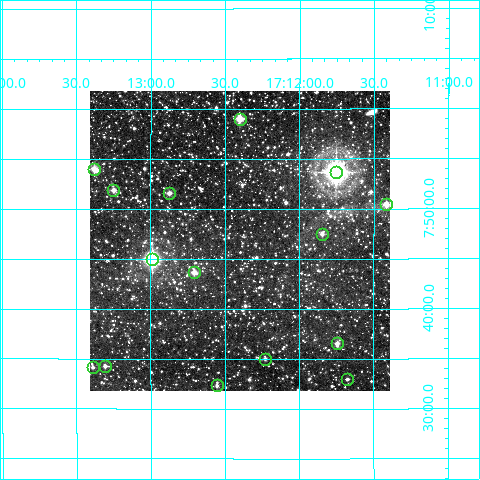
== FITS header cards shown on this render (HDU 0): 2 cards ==
NAXIS1  =                  300
NAXIS2  =                  300

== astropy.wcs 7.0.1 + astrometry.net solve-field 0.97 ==
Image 300 x 300 px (HDU 0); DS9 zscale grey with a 90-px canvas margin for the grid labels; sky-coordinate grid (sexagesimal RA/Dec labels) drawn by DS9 from the SOLVED WCS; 15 Tycho-2 reference stars matched to detected sources circled (green)
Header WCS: RA---TAN/DEC--TAN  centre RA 17:12:24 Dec +07:47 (258.10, +7.78 deg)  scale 6 arcsec/px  FOV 30.0' x 30.0'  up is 0 deg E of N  parity normal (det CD < 0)
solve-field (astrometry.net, Tycho-2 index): VERIFIED the header's WCS against the Tycho-2 star catalogue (verified at 2 index scales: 14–15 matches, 0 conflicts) and refined it, rather than solving blind
Solved WCS: RA---TAN-SIP/DEC--TAN-SIP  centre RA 17:12:24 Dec +07:47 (258.10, +7.78 deg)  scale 6 arcsec/px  FOV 30.0' x 30.0'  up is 0 deg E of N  parity normal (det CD < 0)
The solver's refit moves the header's centre by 0.41 arcsec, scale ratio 0.9995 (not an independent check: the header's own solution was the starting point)
Tycho-2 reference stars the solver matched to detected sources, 15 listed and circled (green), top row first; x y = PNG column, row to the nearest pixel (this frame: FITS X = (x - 90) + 1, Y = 300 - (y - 91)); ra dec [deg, ICRS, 3 dp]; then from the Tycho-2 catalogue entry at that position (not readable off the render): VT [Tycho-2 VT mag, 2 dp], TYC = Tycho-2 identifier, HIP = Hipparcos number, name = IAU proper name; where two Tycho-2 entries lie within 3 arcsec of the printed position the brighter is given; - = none
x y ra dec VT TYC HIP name
240 119 258.100 +7.984 9.51 977-1315-1 84173 -
94 169 258.345 +7.900 9.81 977-1191-1 - -
336 172 257.939 +7.895 6.45 977-1452-1 84113 -
113 190 258.312 +7.864 11.36 977-1520-1 - -
169 193 258.219 +7.860 11.03 977-1411-1 - -
386 204 257.854 +7.840 10.51 977-1516-1 - -
322 234 257.961 +7.791 11.45 977-1210-1 - -
152 259 258.247 +7.749 6.92 977-1387-1 84230 -
194 272 258.176 +7.728 10.26 977-1583-1 - -
337 343 257.936 +7.609 11.28 977-1243-1 - -
265 359 258.058 +7.583 11.70 977-1140-1 - -
105 366 258.327 +7.571 11.85 977-1576-1 - -
93 367 258.347 +7.569 12.24 977-1336-1 - -
347 379 257.919 +7.549 11.90 977-1338-1 - -
217 385 258.139 +7.539 12.11 977-1274-1 - -